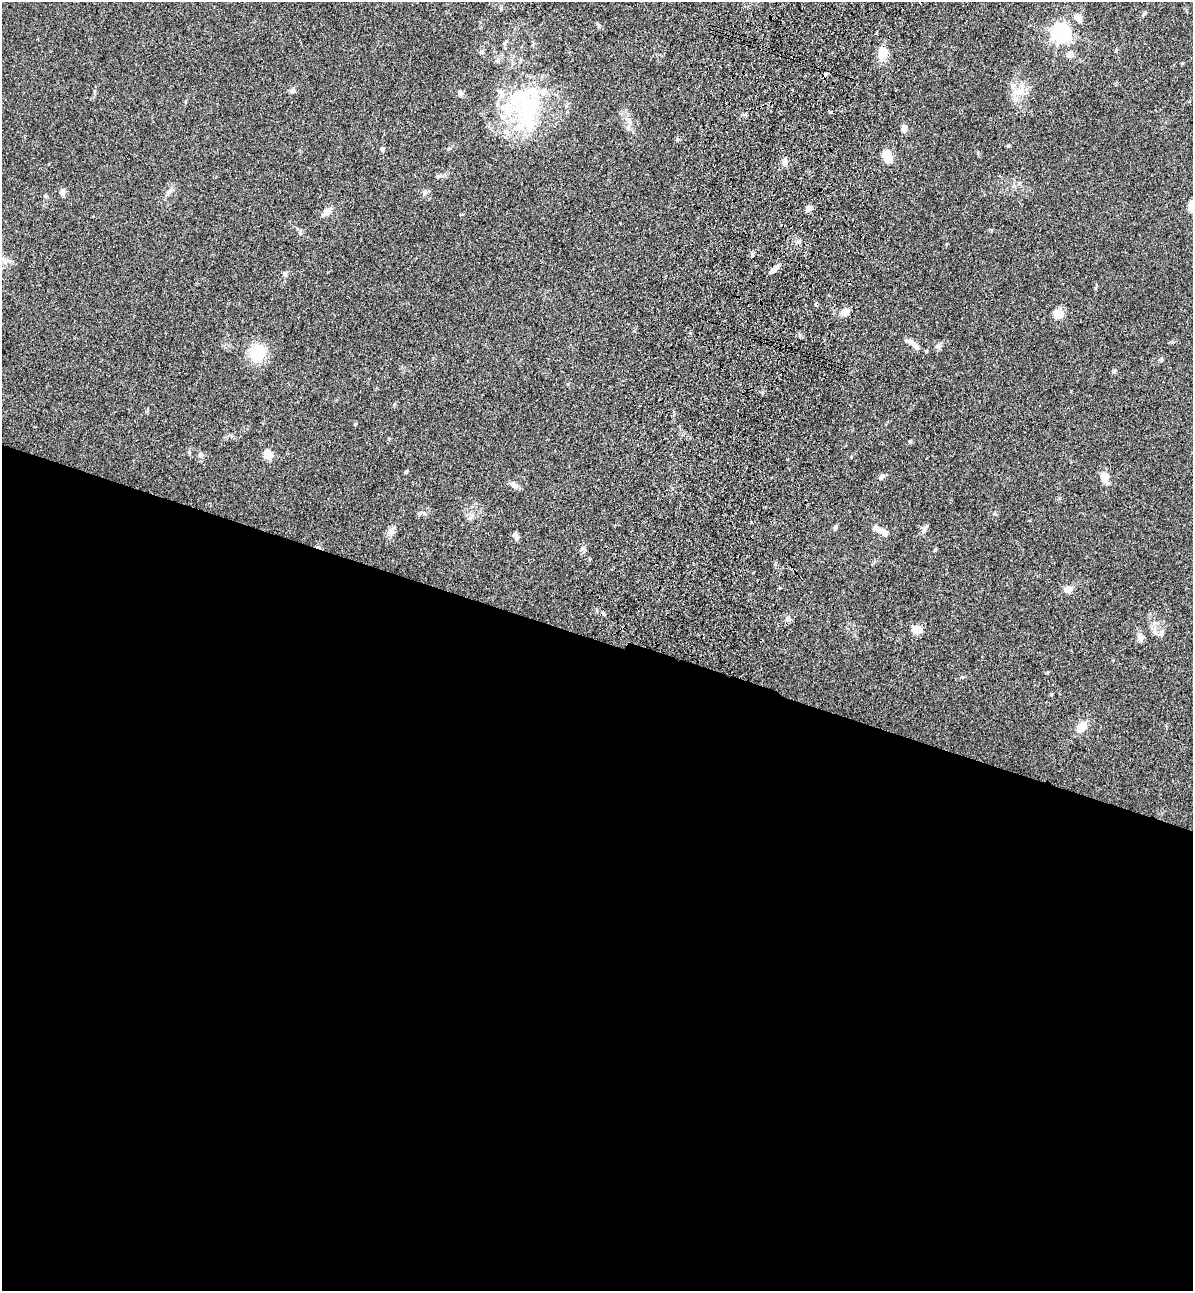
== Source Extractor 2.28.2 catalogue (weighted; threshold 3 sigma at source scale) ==
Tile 14 of 4 x 4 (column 2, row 4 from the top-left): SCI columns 1544-2734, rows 37-1325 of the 5346 x 5227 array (HDU 1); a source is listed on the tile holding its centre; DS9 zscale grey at full resolution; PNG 1195 x 1293 px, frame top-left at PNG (2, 2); no overlay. Shown black and unused: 51% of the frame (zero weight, under 3 of 4 exposures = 6% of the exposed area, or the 3 px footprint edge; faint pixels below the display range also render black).
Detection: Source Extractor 2.28.2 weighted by HDU 2 'WHT'; one run over the whole footprint, this tile lists its part. Background 0.0962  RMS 0.0061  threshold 0.0274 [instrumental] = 3 sigma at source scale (4.5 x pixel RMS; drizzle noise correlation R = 1.50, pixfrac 1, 0.05/0.05 arcsec/px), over >= 5 px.
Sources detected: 65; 1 inside a brighter object's white glare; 2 cosmic-ray / hot-pixel residue — not listed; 6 inside a brighter listed object's ellipse — not listed separately; the other 56 listed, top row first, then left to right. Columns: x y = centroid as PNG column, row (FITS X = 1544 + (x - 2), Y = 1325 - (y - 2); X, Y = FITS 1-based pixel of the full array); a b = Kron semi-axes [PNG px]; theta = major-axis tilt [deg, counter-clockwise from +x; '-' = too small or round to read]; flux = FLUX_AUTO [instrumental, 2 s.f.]
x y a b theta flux
501 8 6 5 - 0.88
1078 18 8 7 - 5.6
1061 33 7 7 - 240
482 53 6 4 1 0.89
883 53 15 9 78 9.9
1070 54 7 7 - 3.6
498 60 7 4 71 1.1
292 91 8 6 -15 1.7
1019 91 19 9 17 6.7
460 93 8 6 -65 1.8
526 107 78 25 -83 63
630 123 10 5 -55 2
904 129 9 7 -73 2.5
1008 146 4 4 - 0.76
382 149 4 4 - 1.9
887 156 8 6 -77 18
784 161 12 6 87 2.7
438 176 8 4 26 1.2
1019 183 8 3 45 0.91
170 190 8 5 46 1.6
62 192 9 7 64 1.8
425 192 7 6 - 1.7
45 196 5 4 - 0.75
808 209 8 7 - 2.4
327 212 12 7 39 4.5
752 254 6 4 89 0.94
774 269 12 5 43 3.6
285 274 6 6 - 1.1
845 312 8 6 30 6.3
1058 314 6 5 - 31
912 344 26 7 -33 4.3
937 346 8 6 3 1.6
257 353 16 14 70 20
1114 371 5 5 - 1.2
355 424 4 4 - 0.54
910 442 6 4 68 0.76
201 455 8 6 -16 1.4
268 455 8 7 - 8.7
406 472 4 3 - 1.1
881 477 7 5 47 2.2
1105 477 10 7 -76 7.9
514 485 12 7 -35 2.7
421 512 9 4 45 1.3
835 528 7 4 80 1.2
924 529 12 5 58 1.9
391 532 9 7 -51 2.5
883 532 19 8 -29 4
516 537 13 6 -68 2
754 572 3 2 - 0.87
1067 590 9 7 14 4
788 619 8 7 - 2
916 630 7 7 - 8.2
1155 632 11 7 -61 2.8
1140 637 10 8 -75 3
1051 695 4 4 - 0.65
1081 727 13 9 50 7
Overlapping masked pixels (flux is a lower limit): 1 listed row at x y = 774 269
Unlisted compact peaks at least as high as the median listed source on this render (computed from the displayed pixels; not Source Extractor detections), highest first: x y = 935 550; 189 452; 994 514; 448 149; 677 140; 962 677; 582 548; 599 26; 1047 673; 1182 63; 1161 360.